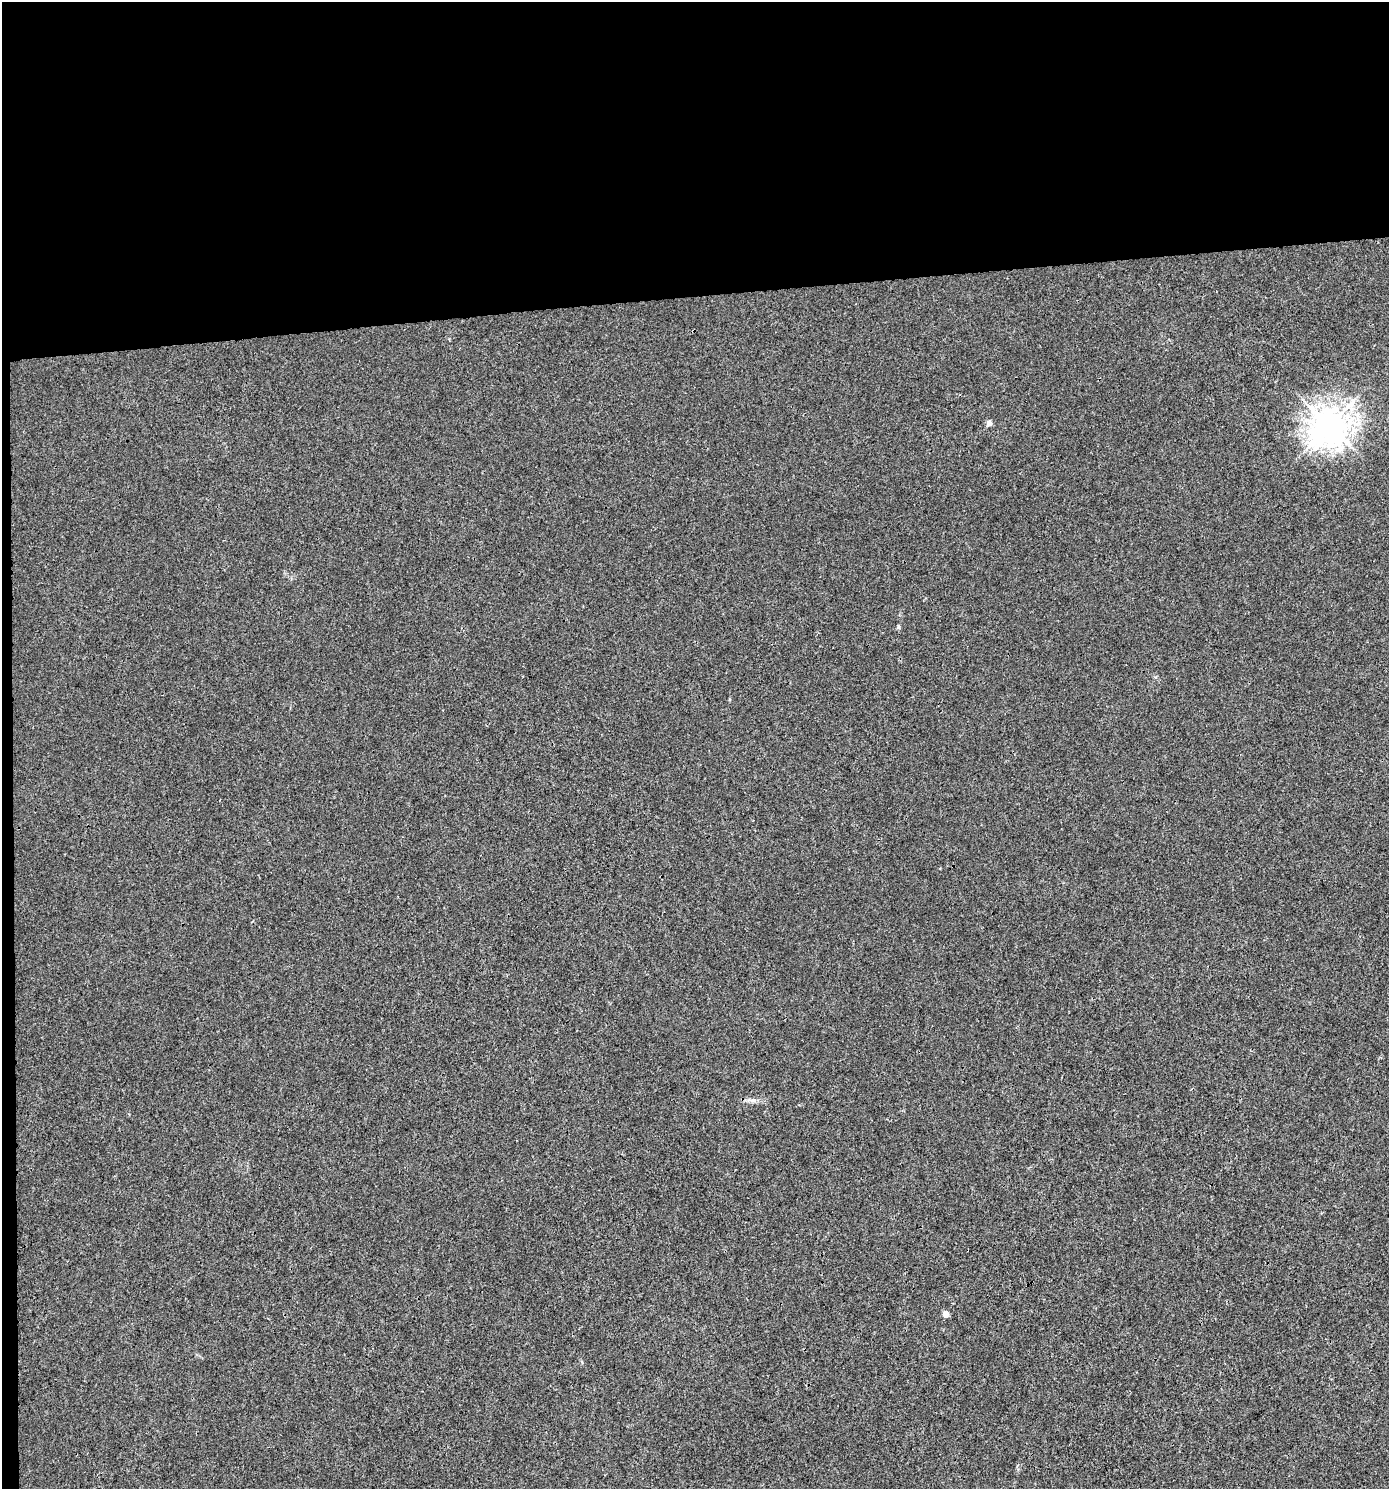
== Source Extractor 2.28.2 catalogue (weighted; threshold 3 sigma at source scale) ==
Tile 1 of 3 x 3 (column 1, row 1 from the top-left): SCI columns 44-1430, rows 2975-4461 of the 4206 x 4461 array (HDU 1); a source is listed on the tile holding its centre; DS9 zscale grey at full resolution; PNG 1391 x 1491 px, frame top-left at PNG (2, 2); no overlay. Shown black and unused: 21% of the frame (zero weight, under 3 of 4 exposures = <1% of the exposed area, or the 3 px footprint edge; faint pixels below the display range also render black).
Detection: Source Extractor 2.28.2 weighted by HDU 2 'WHT'; one run over the whole footprint, this tile lists its part. Background 0.00179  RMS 0.0027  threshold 0.012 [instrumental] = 3 sigma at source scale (4.5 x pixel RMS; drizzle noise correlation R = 1.50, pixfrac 1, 0.0396/0.0396 arcsec/px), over >= 5 px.
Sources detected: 5; all 5 listed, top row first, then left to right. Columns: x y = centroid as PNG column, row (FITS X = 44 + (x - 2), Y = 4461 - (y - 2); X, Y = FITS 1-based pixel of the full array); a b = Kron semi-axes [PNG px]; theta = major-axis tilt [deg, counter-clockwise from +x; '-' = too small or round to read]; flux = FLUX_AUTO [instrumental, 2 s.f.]
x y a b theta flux
989 423 5 4 - 2
1329 426 12 11 - 440
898 627 5 5 - 0.39
753 1100 7 4 1 0.71
946 1314 4 4 - 2.9